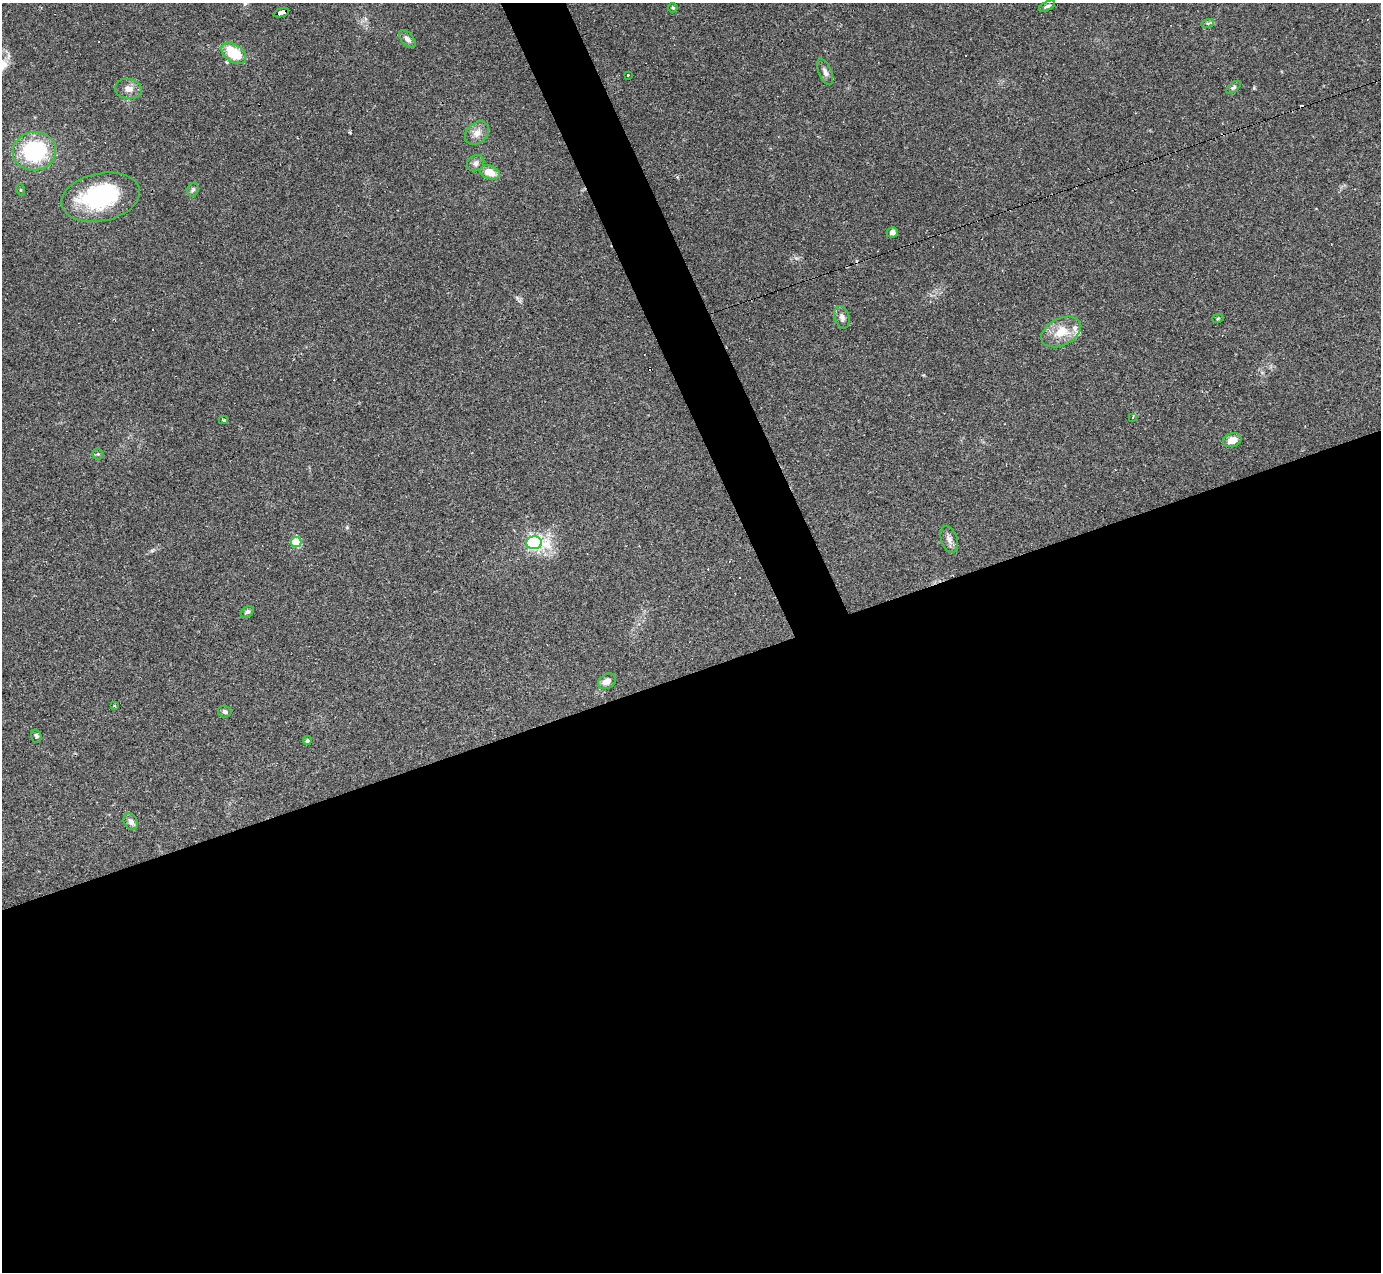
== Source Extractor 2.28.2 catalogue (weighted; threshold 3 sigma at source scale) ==
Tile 15 of 4 x 4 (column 3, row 4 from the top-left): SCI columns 2760-4138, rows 276-1545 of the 5518 x 5503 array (HDU 1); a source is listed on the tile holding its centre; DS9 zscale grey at full resolution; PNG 1383 x 1274 px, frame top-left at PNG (2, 3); each listed source drawn as its Kron ellipse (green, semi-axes under 4 px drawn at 4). Shown black and unused: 50% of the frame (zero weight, under 2 of 3 exposures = <1% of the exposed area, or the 3 px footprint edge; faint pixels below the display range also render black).
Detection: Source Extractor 2.28.2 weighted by HDU 2 'WHT'; one run over the whole footprint, this tile lists its part. Background 0.0882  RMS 0.006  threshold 0.0271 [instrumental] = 3 sigma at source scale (4.5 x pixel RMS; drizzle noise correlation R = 1.50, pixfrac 1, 0.05/0.05 arcsec/px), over >= 5 px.
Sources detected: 48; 1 inside a brighter object's white glare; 10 cosmic-ray / hot-pixel residue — neither listed nor drawn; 2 inside a brighter listed object's ellipse — not listed separately; the other 35 listed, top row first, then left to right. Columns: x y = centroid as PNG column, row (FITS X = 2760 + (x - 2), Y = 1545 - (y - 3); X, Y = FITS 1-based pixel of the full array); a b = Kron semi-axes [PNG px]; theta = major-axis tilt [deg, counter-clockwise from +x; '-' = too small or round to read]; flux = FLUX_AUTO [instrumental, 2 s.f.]
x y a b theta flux
1047 6 9 4 26 1.4
673 8 5 4 - 0.94
281 13 8 4 18 64
1208 23 6 4 17 0.98
407 39 11 6 -50 2.5
234 53 14 8 -35 23
825 72 14 6 -68 2.6
628 75 3 3 - 0.73
1233 87 9 4 40 1.2
128 89 13 10 -9 4.8
477 133 13 10 41 4.9
34 151 22 19 6 54
476 163 9 7 34 2.6
490 172 10 7 -18 8.3
21 190 6 3 -71 0.59
193 190 7 5 67 1.2
101 197 40 24 11 64
892 232 5 5 - 2.8
842 317 11 7 -75 2.8
1218 318 5 3 - 0.63
1061 332 21 13 25 12
1132 417 3 3 - 0.89
223 420 4 3 - 1.1
1232 440 9 7 16 5.6
98 454 5 5 - 0.83
949 539 14 8 -73 3.2
296 542 5 5 - 28
534 543 8 6 -3 170
247 612 7 5 33 1.2
607 681 9 7 32 4.5
114 706 4 3 - 0.6
225 712 7 6 - 1.6
36 736 7 5 -75 1.1
307 741 4 4 - 1
131 822 9 6 -59 3
Overlapping masked pixels (flux is a lower limit): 1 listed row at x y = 281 13